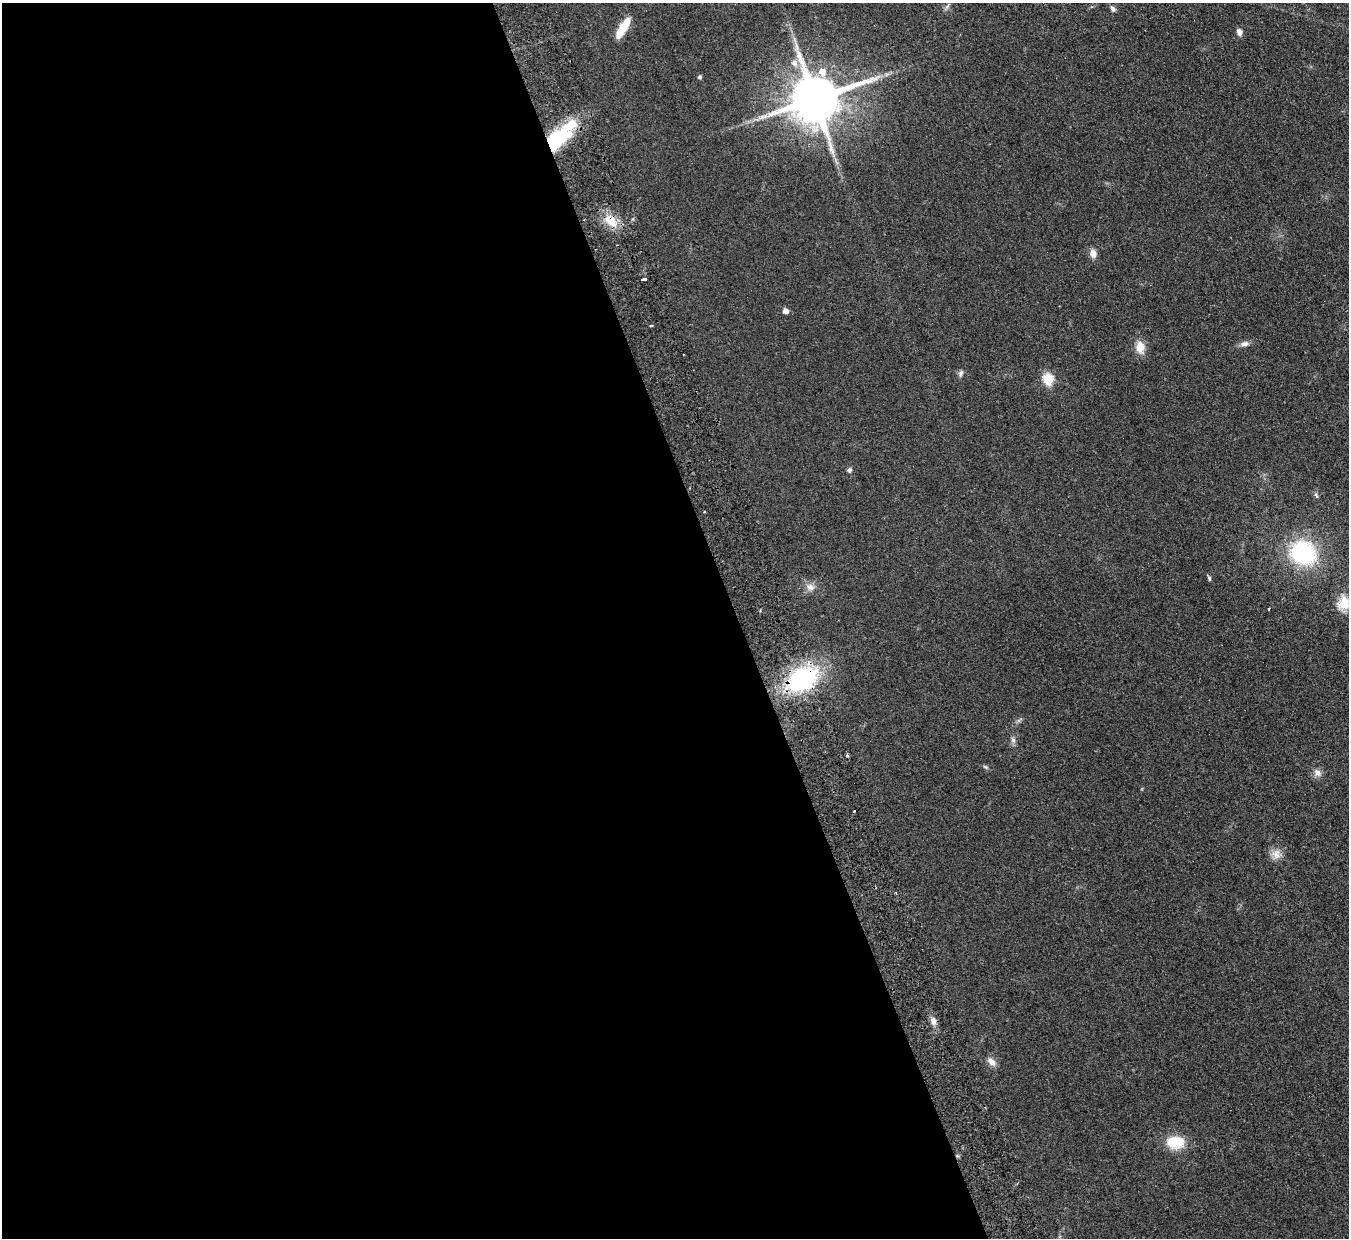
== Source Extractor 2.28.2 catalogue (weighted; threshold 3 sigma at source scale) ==
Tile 9 of 4 x 4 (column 1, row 3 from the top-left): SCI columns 55-1401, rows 1535-2770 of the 5497 x 5414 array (HDU 1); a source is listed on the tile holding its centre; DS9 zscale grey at full resolution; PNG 1351 x 1240 px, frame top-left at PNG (2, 3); no overlay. Shown black and unused: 55% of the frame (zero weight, under 2 of 3 exposures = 3% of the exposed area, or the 3 px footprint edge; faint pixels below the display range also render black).
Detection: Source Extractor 2.28.2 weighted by HDU 2 'WHT'; one run over the whole footprint, this tile lists its part. Background 0.0736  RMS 0.0095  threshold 0.0427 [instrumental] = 3 sigma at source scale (4.5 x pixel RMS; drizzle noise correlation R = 1.50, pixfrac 1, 0.05/0.05 arcsec/px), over >= 5 px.
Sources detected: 37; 1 inside a brighter object's white glare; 1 cosmic-ray / hot-pixel residue — not listed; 1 inside a brighter listed object's ellipse — not listed separately; the other 34 listed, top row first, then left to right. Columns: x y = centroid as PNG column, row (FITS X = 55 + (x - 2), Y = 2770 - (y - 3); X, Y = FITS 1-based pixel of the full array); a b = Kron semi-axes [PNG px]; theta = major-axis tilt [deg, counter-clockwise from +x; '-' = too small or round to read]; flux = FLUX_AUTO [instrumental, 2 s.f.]
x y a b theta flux
947 6 9 5 45 2.4
1113 9 9 5 -52 2.7
623 28 26 8 58 20
1239 32 8 6 -77 4
794 63 8 7 - 5.5
822 71 8 7 - 10
700 77 4 4 - 1.8
815 99 15 13 21 5500
555 141 26 17 51 53
611 221 19 11 -40 18
1093 253 10 8 -82 5.9
643 279 5 3 - 10
786 311 5 4 - 6.1
651 326 3 3 - 3
1245 344 13 7 10 4.2
1140 347 15 11 -83 11
961 373 10 5 67 2.4
1048 379 6 5 - 71
849 470 7 6 - 2.1
1316 495 9 5 -74 2
1303 553 26 22 -33 100
1209 578 7 4 -75 1.6
810 587 13 10 -23 6.4
1344 604 11 9 88 27
1269 609 3 3 - 1.7
802 679 30 20 30 120
1013 740 9 6 -74 2.9
847 755 4 3 - 1.2
986 767 8 4 -27 1.6
1317 773 11 10 - 5.3
1276 854 16 11 74 8.2
933 1021 11 7 -71 5.7
992 1062 13 8 -47 5.7
1175 1142 20 14 -3 26
Overlapping masked pixels (flux is a lower limit): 3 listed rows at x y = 555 141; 611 221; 802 679
Isophote crosses this tile's border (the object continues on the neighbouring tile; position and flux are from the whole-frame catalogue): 1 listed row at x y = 1344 604